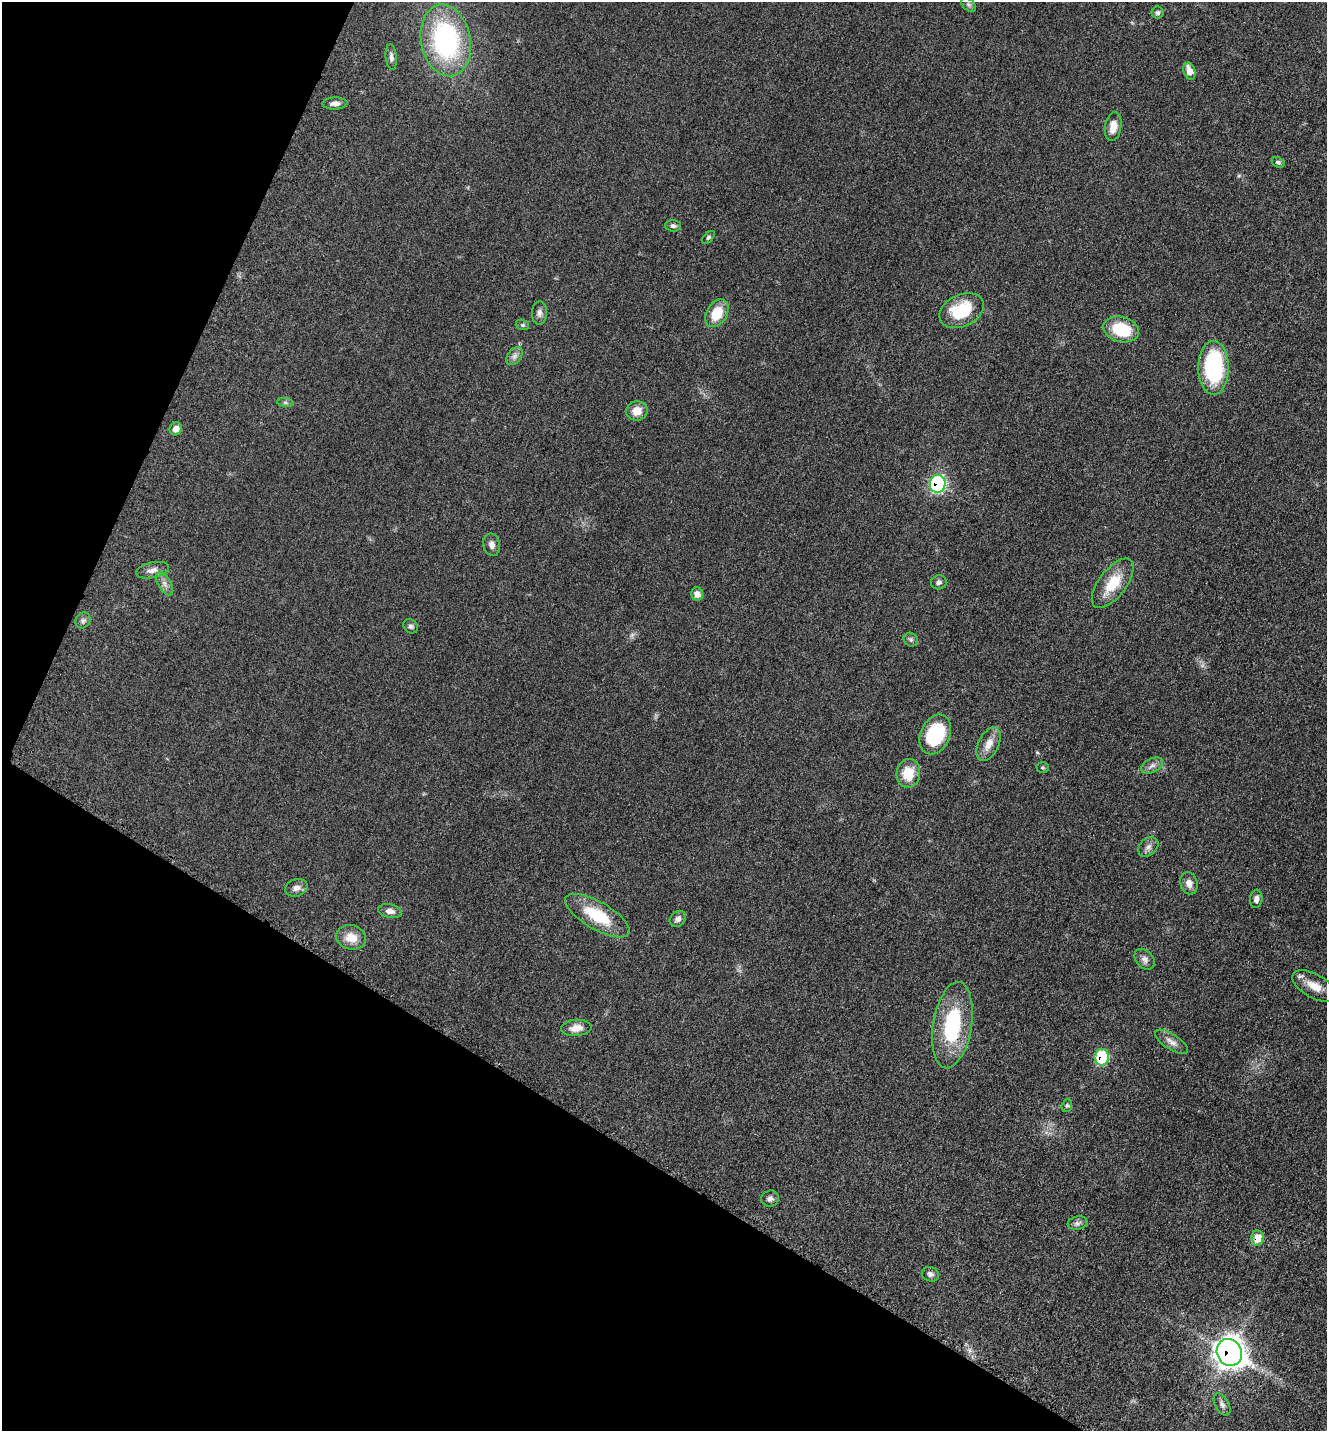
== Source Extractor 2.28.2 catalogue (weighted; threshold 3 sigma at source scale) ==
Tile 9 of 4 x 4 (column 1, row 3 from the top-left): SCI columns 298-1622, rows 1468-2896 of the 5805 x 5772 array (HDU 1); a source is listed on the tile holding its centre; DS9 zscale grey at full resolution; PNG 1329 x 1433 px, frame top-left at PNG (2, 2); each listed source drawn as its Kron ellipse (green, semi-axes under 4 px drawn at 4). Shown black and unused: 26% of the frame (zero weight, under 3 of 5 exposures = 3% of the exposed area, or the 3 px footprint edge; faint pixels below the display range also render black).
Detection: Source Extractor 2.28.2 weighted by HDU 2 'WHT'; one run over the whole footprint, this tile lists its part. Background 0.0639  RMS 0.0059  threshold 0.0265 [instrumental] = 3 sigma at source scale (4.5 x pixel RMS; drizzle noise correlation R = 1.50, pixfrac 1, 0.05/0.05 arcsec/px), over >= 5 px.
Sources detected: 57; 1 too faint to see at this stretch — neither listed nor drawn; the other 56 listed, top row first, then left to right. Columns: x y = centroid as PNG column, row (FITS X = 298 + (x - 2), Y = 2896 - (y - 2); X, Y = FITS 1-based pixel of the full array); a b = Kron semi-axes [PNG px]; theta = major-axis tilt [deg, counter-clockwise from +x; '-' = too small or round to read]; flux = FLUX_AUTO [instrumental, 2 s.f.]
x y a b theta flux
968 4 9 5 -44 1.4
1158 13 6 6 - 1.4
446 40 36 24 -79 92
391 57 13 5 -84 2.2
1190 71 9 6 -70 6.2
335 103 12 6 2 3
1113 127 14 8 81 6.4
1278 162 7 5 -26 1.2
673 226 8 5 -3 1.7
708 237 8 4 45 1
962 311 23 16 25 26
539 313 11 7 86 2.5
717 313 15 10 59 14
522 325 7 5 -20 1
1121 329 18 12 -15 23
514 356 10 6 53 2.5
1214 368 27 15 -89 59
285 403 8 4 -9 1.2
637 411 10 9 - 6.8
176 429 6 6 - 3.8
938 484 9 8 - 78
492 545 11 8 -79 3
153 570 17 7 12 3.9
939 582 8 7 - 1.8
1113 583 29 13 53 17
164 584 13 6 -60 2.9
697 594 6 6 - 4.2
83 620 8 7 - 1.7
411 626 8 6 -43 1.4
911 639 7 6 - 1.5
935 735 21 14 65 37
989 744 18 10 63 6.6
1152 766 12 6 26 2.8
1043 767 6 5 - 0.9
908 773 14 12 80 13
1148 847 11 8 41 2.8
1189 883 11 8 -72 3.9
296 888 11 8 20 3.1
1256 899 9 6 83 2.6
390 911 12 6 -12 3.2
597 916 36 13 -30 26
678 919 9 7 42 2.5
351 937 15 12 -15 8.5
1145 959 12 8 -47 2.8
1314 986 24 11 -29 8.4
952 1025 43 19 81 47
576 1028 15 8 6 5.4
1171 1042 19 7 -33 3.9
1102 1057 8 7 - 30
1067 1106 6 5 - 0.99
770 1199 9 8 - 2
1078 1223 10 6 11 2
1257 1238 7 6 - 10
930 1274 9 7 -21 2
1229 1352 14 12 -59 580
1222 1404 12 6 -60 2.3
Overlapping masked pixels (flux is a lower limit): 4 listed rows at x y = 938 484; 1102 1057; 1257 1238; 1229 1352